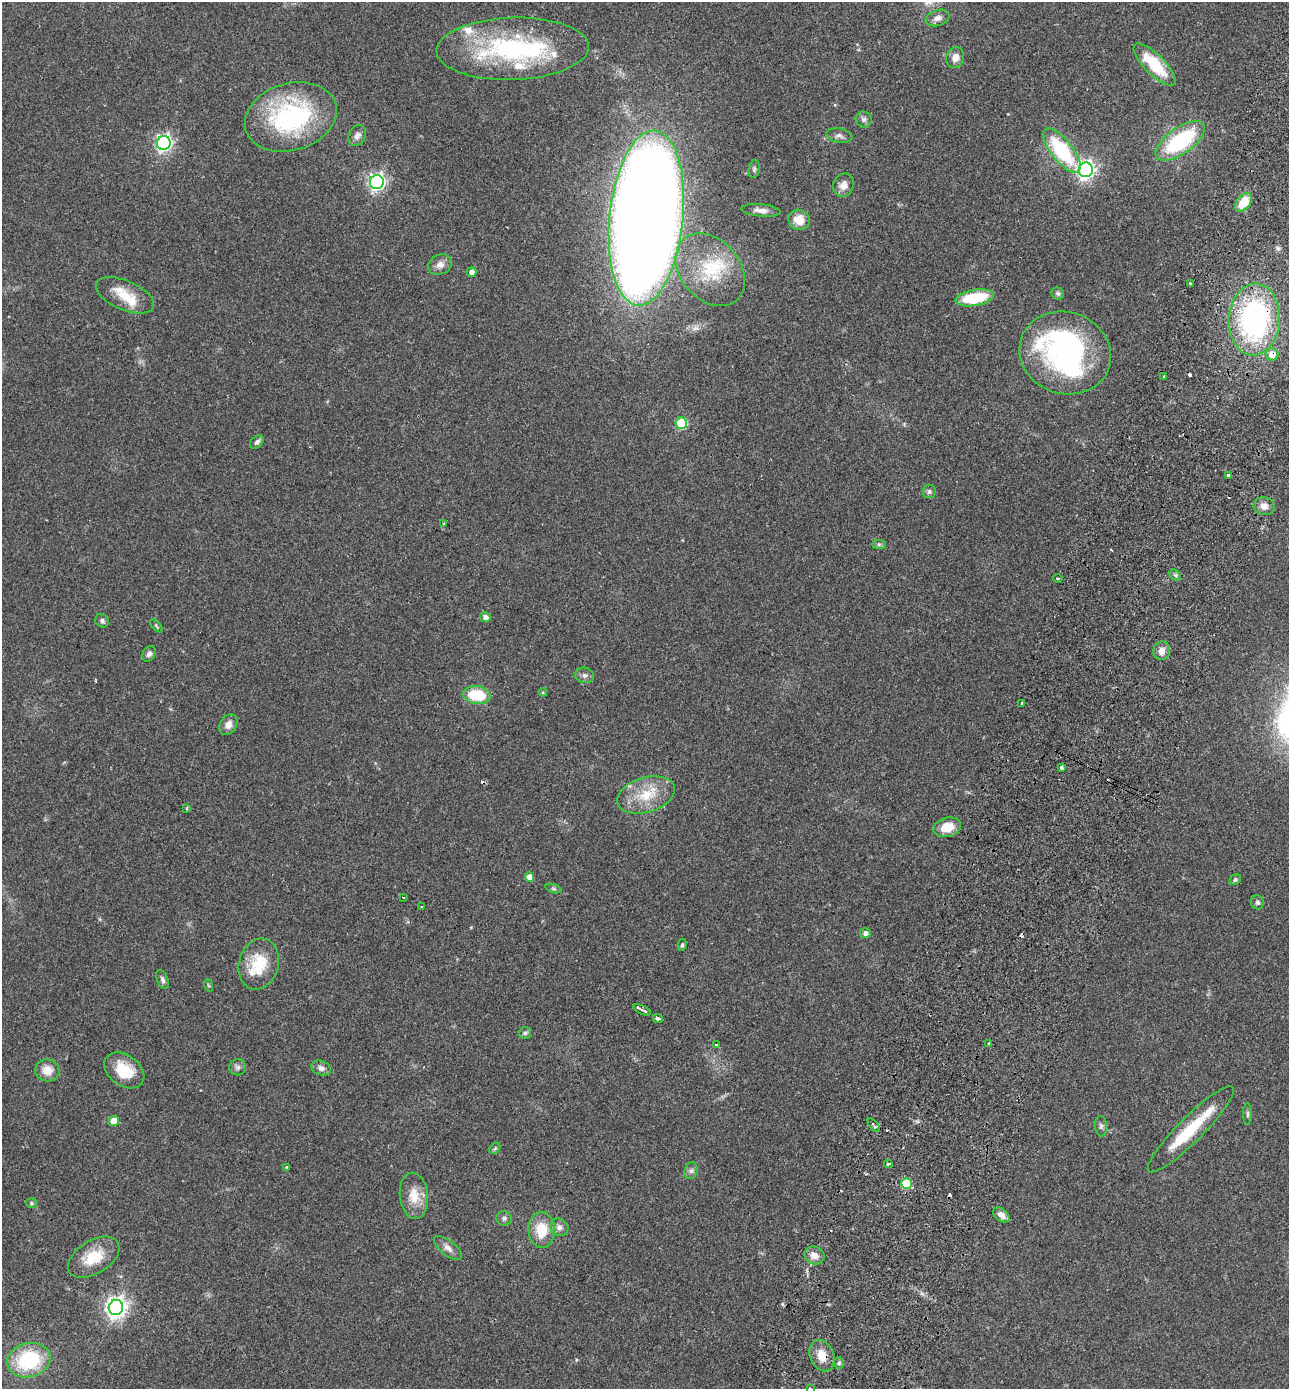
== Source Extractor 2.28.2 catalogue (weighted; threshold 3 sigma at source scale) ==
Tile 10 of 4 x 4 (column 2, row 3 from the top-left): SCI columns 1483-2769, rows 1417-2803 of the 5672 x 5603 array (HDU 1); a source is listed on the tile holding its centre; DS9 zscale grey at full resolution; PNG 1291 x 1391 px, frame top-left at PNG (2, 2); each listed source drawn as its Kron ellipse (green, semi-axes under 4 px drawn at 4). Shown black and unused: <1% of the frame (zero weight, under 2 of 3 exposures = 3% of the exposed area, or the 3 px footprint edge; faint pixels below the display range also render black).
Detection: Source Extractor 2.28.2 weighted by HDU 2 'WHT'; one run over the whole footprint, this tile lists its part. Background 0.0859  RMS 0.0077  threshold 0.0346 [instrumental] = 3 sigma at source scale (4.5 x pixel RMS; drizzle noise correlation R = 1.50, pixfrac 1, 0.05/0.05 arcsec/px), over >= 5 px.
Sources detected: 111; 1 inside a brighter object's white glare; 5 cosmic-ray / hot-pixel residue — neither listed nor drawn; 8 inside a brighter listed object's ellipse — not listed separately; the other 97 listed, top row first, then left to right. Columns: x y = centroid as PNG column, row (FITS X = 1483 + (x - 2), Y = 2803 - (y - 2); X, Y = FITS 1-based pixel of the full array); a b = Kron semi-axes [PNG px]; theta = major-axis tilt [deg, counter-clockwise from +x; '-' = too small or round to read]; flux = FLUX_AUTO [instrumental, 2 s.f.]
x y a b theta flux
937 18 12 7 18 4.2
513 49 76 31 2 120
955 58 10 9 - 6.2
1155 64 28 10 -45 33
291 117 47 33 17 110
864 119 8 7 - 2.5
357 136 11 8 64 3.7
839 136 13 7 -9 2.9
1180 141 29 13 35 68
164 143 7 6 - 240
1062 150 27 10 -52 59
754 169 9 5 81 1.9
1086 170 7 7 - 320
377 182 7 6 - 250
844 185 12 10 66 6.2
1244 202 10 6 50 17
761 210 19 6 -5 4.9
646 218 88 37 84 1700
799 220 11 10 - 12
440 265 12 10 24 5.3
710 270 40 29 -50 47
472 272 5 4 - 4
1190 283 3 3 - 1.2
1058 294 6 5 - 1.6
125 295 31 14 -23 19
975 298 19 8 10 35
1254 319 36 25 85 160
1065 353 46 40 -19 180
1272 354 6 6 - 9.2
1164 377 3 3 - 0.84
681 423 6 5 - 45
257 442 8 5 43 2.3
1228 475 4 3 - 2.8
929 492 6 6 - 2
1264 506 10 9 - 5.5
443 524 4 3 - 0.86
879 544 7 4 0 1.5
1175 575 6 4 -43 1.4
1058 578 5 2 - 0.86
485 617 5 5 - 3.6
102 621 7 6 - 2
156 626 8 3 -46 0.96
1162 651 9 8 - 5.6
149 654 8 6 61 2.5
585 675 9 7 -9 2.7
543 692 4 4 - 0.77
477 695 14 9 -8 30
1022 703 3 3 - 0.98
228 725 11 8 59 5.3
1061 767 3 3 - 1.5
646 795 30 17 16 24
187 808 3 3 - 1
947 827 14 9 17 14
529 877 5 4 - 7.5
1235 879 6 5 - 1.3
554 889 8 3 -19 1.2
403 897 3 2 - 0.54
1257 902 7 6 - 2
422 907 3 3 - 1
865 933 5 5 - 2.8
682 945 6 4 81 1.3
259 964 26 19 74 26
162 980 10 5 -68 2.3
208 985 6 4 -70 0.86
642 1010 9 3 -26 22
658 1018 5 3 - 4.7
525 1033 6 6 - 1.5
989 1044 4 3 - 0.93
716 1045 3 3 - 2.5
238 1067 8 8 - 2.4
321 1068 10 7 -21 3.4
47 1070 12 11 - 9
124 1070 22 15 -36 23
1248 1114 11 4 90 1.7
114 1121 5 5 - 13
874 1125 8 3 -49 3.1
1101 1126 10 6 -85 2.1
1191 1129 59 12 45 34
495 1148 6 4 46 1.2
888 1164 4 3 - 2.8
286 1167 3 3 - 1.5
691 1171 8 6 74 2.3
906 1183 5 5 - 35
414 1196 23 14 -84 14
31 1203 6 4 -16 1.2
1001 1215 9 6 -38 4.5
504 1218 8 7 - 2.1
559 1227 9 8 - 3.7
542 1230 18 13 -86 20
448 1248 17 7 -38 4.7
814 1255 10 9 - 5.9
94 1257 28 16 32 22
116 1307 7 7 - 500
822 1356 16 12 -66 11
29 1360 22 17 14 55
839 1363 5 5 - 1.8
810 1388 3 3 - 2.1
Overlapping masked pixels (flux is a lower limit): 3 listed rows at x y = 1254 319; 1272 354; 822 1356
Isophote crosses this tile's border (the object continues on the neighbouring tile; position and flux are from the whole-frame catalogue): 1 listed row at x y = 810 1388